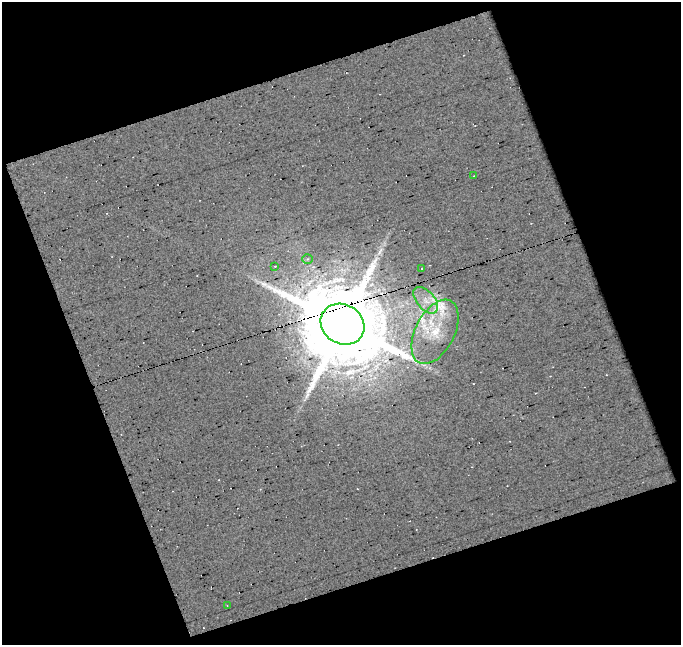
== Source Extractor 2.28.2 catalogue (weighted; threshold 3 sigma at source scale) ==
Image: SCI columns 1-679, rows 9-651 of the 679 x 661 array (HDU 1 of 3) = the unmasked area's bounding box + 8 px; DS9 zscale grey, full resolution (1 PNG px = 1 image px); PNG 683 x 647 px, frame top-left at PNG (2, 2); each listed source drawn as its Kron ellipse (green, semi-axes under 4 px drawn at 4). Shown black and unused: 41% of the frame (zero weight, under 22 of 44 exposures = <1% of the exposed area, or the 3 px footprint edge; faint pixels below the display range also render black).
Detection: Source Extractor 2.28.2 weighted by HDU 2 'WHT'. Background -0.227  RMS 0.24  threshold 0.974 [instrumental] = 3 sigma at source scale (4.09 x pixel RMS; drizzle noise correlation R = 1.36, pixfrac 0.8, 0.0396/0.0396 arcsec/px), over >= 5 px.
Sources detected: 15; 4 cosmic-ray / hot-pixel residue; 1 long thin detection or spike segment (spike, bleed or trail) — neither listed nor drawn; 2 inside a brighter listed object's ellipse — not listed separately; the other 8 listed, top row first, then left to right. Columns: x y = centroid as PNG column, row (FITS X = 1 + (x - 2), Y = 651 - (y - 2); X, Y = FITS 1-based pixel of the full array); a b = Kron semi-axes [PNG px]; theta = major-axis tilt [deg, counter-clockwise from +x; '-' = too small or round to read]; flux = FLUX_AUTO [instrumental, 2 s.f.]
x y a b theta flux
473 176 3 2 - 15
308 259 5 4 - 35
275 266 4 3 - 19
421 268 3 2 - 38
426 300 16 9 -49 250
343 324 23 19 -30 310000
435 332 35 19 63 910
227 605 3 2 - 12
Overlapping masked pixels (flux is a lower limit): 1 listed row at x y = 343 324